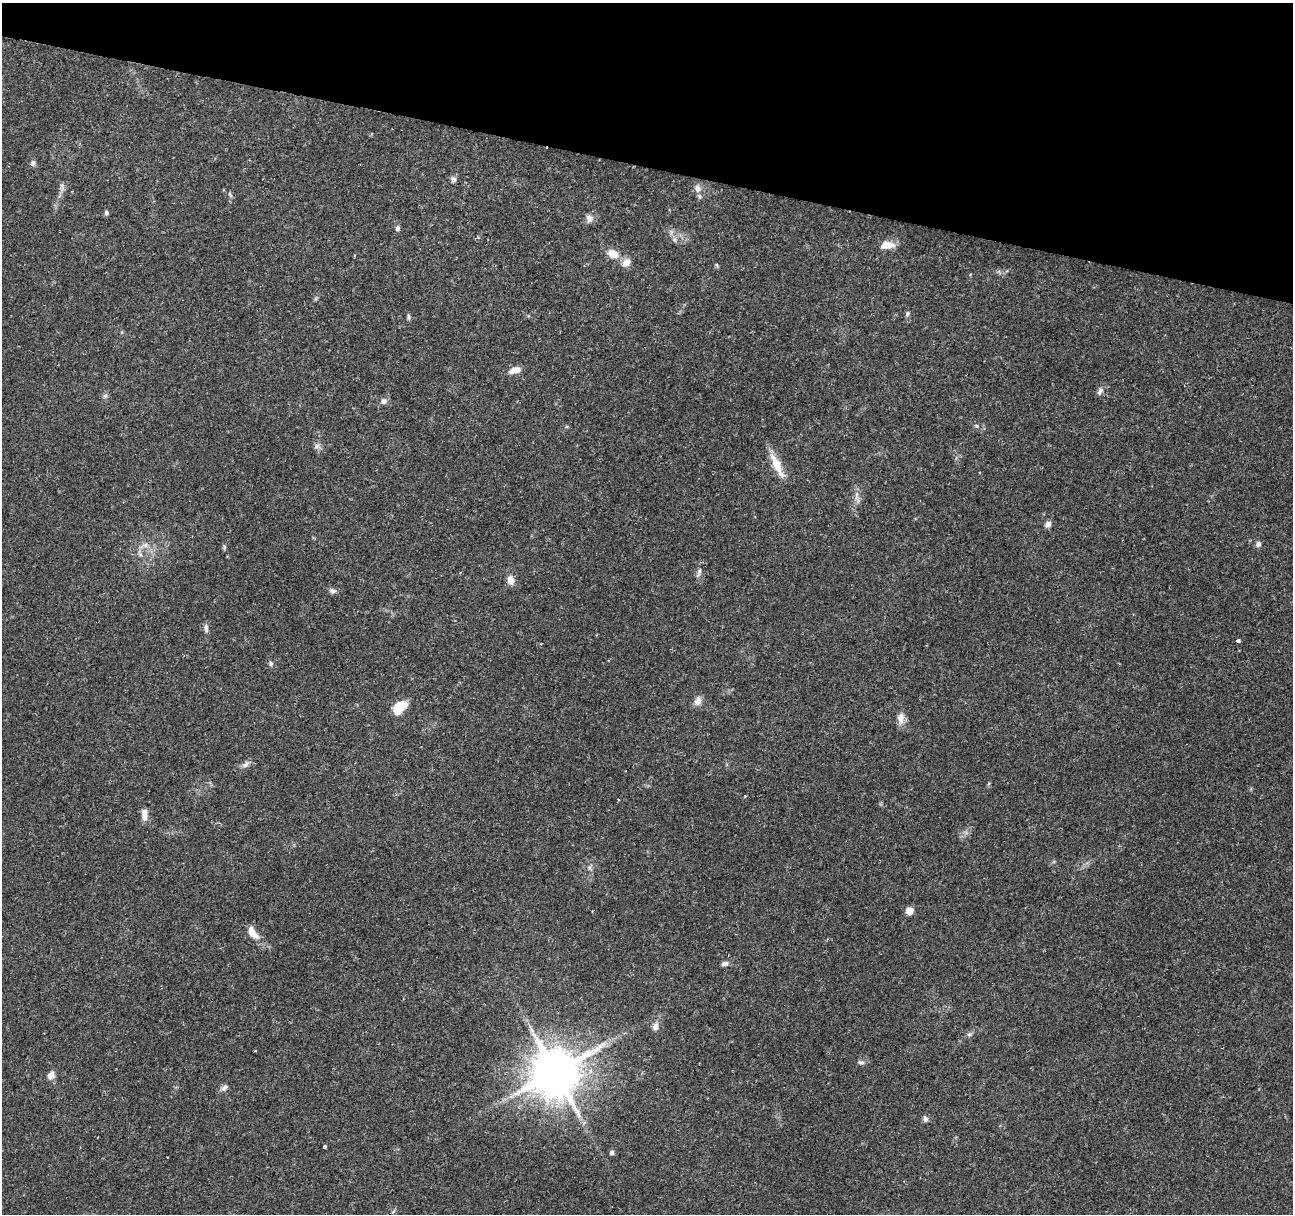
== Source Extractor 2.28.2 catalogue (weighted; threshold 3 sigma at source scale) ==
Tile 2 of 4 x 4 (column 2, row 1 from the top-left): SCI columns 1292-2582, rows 3856-5067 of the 5170 x 5350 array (HDU 1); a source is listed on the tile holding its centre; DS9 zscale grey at full resolution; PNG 1295 x 1216 px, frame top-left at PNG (2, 3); no overlay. Shown black and unused: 14% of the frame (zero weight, under 2 of 3 exposures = <1% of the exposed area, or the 3 px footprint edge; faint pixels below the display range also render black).
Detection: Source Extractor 2.28.2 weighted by HDU 2 'WHT'; one run over the whole footprint, this tile lists its part. Background 0.0675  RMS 0.0084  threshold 0.0376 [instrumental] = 3 sigma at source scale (4.5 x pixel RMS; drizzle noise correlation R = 1.50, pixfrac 1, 0.0396/0.0396 arcsec/px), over >= 5 px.
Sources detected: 49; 1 cosmic-ray / hot-pixel residue — not listed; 2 inside a brighter listed object's ellipse — not listed separately; the other 46 listed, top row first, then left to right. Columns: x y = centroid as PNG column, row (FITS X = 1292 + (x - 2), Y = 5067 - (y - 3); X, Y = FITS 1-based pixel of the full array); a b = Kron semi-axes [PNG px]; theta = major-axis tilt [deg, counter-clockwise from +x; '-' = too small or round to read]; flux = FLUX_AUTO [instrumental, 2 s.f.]
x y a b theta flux
33 163 8 6 48 2.1
453 179 8 7 - 2.3
698 188 10 8 -52 4.2
230 195 9 4 -63 1.4
106 213 5 5 - 1.9
589 219 10 8 -52 4.3
397 228 6 5 - 2.1
887 245 17 9 6 9.1
613 254 12 9 -24 10
626 262 13 10 45 5.8
907 314 6 4 88 1.4
408 317 8 4 -89 1.5
517 370 10 9 - 4.8
1100 391 11 6 66 3
105 396 6 5 - 1.7
384 401 8 7 - 3
567 427 5 3 - 0.94
317 446 8 6 88 2.8
777 465 34 9 -64 14
1048 524 7 6 - 3.7
1258 544 7 6 - 2.5
145 545 7 6 - 2.8
699 572 15 4 75 2.6
510 580 9 6 -78 7.7
333 591 9 6 -28 2.5
206 628 11 5 -85 2.7
1238 641 4 3 - 3.2
271 663 6 5 - 1.6
698 701 11 9 59 5
400 707 16 10 42 17
901 718 15 9 88 6.2
245 764 10 7 44 3.2
144 815 15 7 -90 5.8
909 911 8 8 - 6.1
252 932 17 8 -56 9.4
725 963 9 6 10 2.7
655 1027 9 7 76 4
969 1034 6 5 - 1.6
255 1051 3 2 - 0.86
861 1062 10 4 -7 1.9
555 1072 14 13 - 3900
51 1075 10 8 45 4.6
224 1088 10 6 51 2.7
925 1119 9 6 -65 2.3
325 1146 4 3 - 1.1
612 1152 5 5 - 2.2